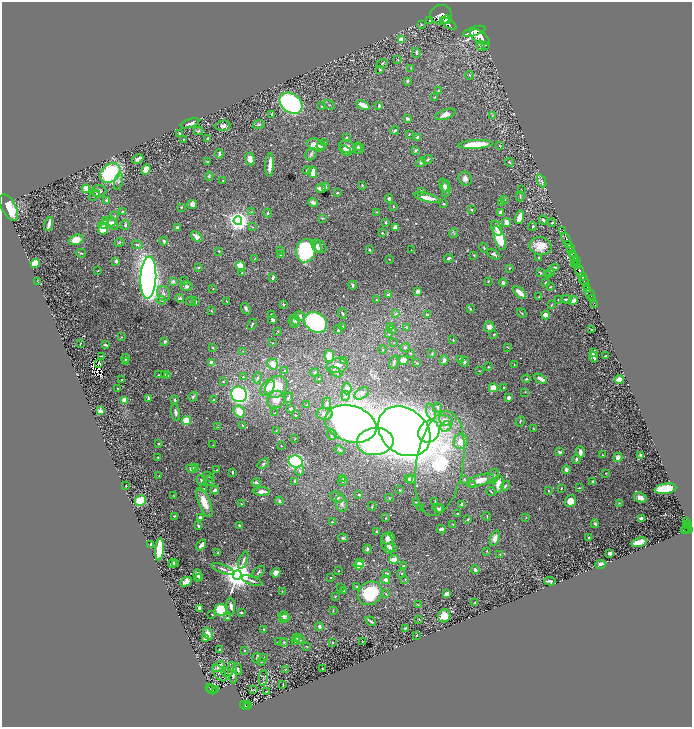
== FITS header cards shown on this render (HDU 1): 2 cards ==
NAXIS1  =                 1380
NAXIS2  =                 1449

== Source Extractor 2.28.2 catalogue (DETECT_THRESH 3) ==
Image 1380 x 1449 px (HDU 1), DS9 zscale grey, zoomed out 1/2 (1 PNG px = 2 x 2 image px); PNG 694 x 729 px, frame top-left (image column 1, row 1449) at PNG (2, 2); each listed source drawn as its Kron ellipse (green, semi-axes under 4 px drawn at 4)
Background 1.56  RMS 0.022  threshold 0.0647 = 3 sigma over >= 5 px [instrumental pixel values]
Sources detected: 627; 36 cannot appear on this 1/2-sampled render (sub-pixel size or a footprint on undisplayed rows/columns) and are neither listed nor drawn; of the other 591, the 500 brightest by FLUX_AUTO listed and drawn (91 fainter detections omitted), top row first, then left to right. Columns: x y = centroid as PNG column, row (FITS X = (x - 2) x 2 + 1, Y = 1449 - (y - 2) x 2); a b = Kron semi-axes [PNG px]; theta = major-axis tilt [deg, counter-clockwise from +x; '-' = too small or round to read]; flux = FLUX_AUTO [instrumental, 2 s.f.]
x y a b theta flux
441 15 11 10 - 12000
430 20 2 2 - 3.3
447 20 4 3 - 3200
449 24 9 3 -31 5600
421 25 3 3 - 3.3
474 31 11 4 18 15000
480 37 11 5 -36 19000
401 39 3 2 - 76
485 45 2 1 - 80
481 46 5 3 - 10
416 53 5 2 - 6.3
398 60 3 3 - 2.2
382 63 6 2 22 4.8
411 68 2 1 - 2.9
380 70 4 3 - 4.3
469 75 4 3 - 4.3
407 81 2 2 - 14
438 90 3 2 - 2
435 97 4 2 - 2.5
291 103 12 9 -38 790
329 105 6 2 -22 4
363 105 7 3 -27 54
322 106 3 2 - 5.6
379 106 3 2 - 7.8
272 114 4 2 - 7.1
445 114 10 5 19 32
492 115 4 3 - 3
408 119 3 2 - 8.8
190 123 9 3 20 18
259 125 6 3 18 6
223 126 7 5 7 15
395 130 4 2 - 7.1
198 131 5 3 - 4.1
179 133 3 2 - 3.9
409 134 2 2 - 3.3
417 137 4 3 - 5.9
346 138 3 2 - 7.1
183 139 2 2 - 2.2
208 139 3 2 - 9.8
325 143 3 2 - 2.3
475 144 17 4 3 120
316 145 9 6 -22 31
500 145 3 2 - 2.2
321 146 4 3 - 4.8
347 147 8 6 -21 29
358 147 4 3 - 5.6
359 149 5 5 - 9.3
416 150 4 2 - 5.2
345 151 6 4 -37 11
219 154 4 2 - 6.7
311 154 6 5 - 9
138 159 6 3 26 20
250 159 6 4 -82 27
428 159 6 3 26 6.5
208 161 2 2 - 4.6
421 162 5 4 - 5.9
509 162 4 2 - 3.5
270 165 11 3 85 48
146 169 5 4 - 38
307 170 4 3 - 5.5
313 172 6 4 -85 51
110 173 11 8 44 420
209 176 4 3 - 6
465 179 7 6 - 20
223 180 2 2 - 5.1
119 181 8 3 76 8.5
541 181 7 3 -66 8.4
362 185 3 2 - 2.8
444 186 7 4 -73 13
325 187 3 2 - 9.3
86 189 4 3 - 39
321 189 5 3 - 24
446 189 8 3 87 17
521 190 2 2 - 2.3
99 191 7 5 4 14
421 191 4 3 - 5.9
97 193 4 3 - 3.4
337 193 2 2 - 5.9
94 196 5 2 - 2.9
520 196 5 2 - 4
427 198 13 3 -14 56
389 199 4 3 - 7.4
106 200 3 3 - 5.2
504 200 3 3 - 3.6
313 202 5 3 - 13
501 202 3 2 - 2.1
192 204 5 4 - 17
444 204 3 3 - 4.6
393 206 3 2 - 2.8
9 207 14 7 -63 130
181 207 3 2 - 3.9
471 209 3 2 - 3.7
122 212 3 3 - 8.7
251 212 3 2 - 2.1
376 212 3 2 - 2
501 212 4 3 - 12
268 213 4 3 - 5.4
115 216 4 3 - 3.1
519 217 7 3 71 51
322 218 3 3 - 3.2
543 220 4 2 - 7.2
106 221 4 3 - 17
238 221 4 4 - 3300
386 222 2 2 - 9.8
506 222 5 3 - 22
113 223 8 4 -56 15
552 223 4 3 - 3.7
49 224 7 2 77 29
107 224 10 4 14 26
125 225 5 3 - 9.4
533 226 5 3 - 5
178 227 4 2 - 8.3
252 227 3 3 - 3
395 227 3 3 - 29
497 228 8 5 -66 16
103 229 5 5 - 82
563 230 2 1 - 56
382 233 3 3 - 4.2
454 233 5 4 - 5.8
197 237 6 4 -39 31
499 238 12 5 -72 170
566 239 6 2 -64 4100
76 240 7 5 20 57
164 241 4 3 - 8.7
119 242 5 2 - 3.6
569 244 4 2 - 1600
137 245 5 3 - 6.3
319 246 8 5 -37 26
541 246 11 9 -8 59
317 247 6 3 -58 10
570 247 2 1 - 1000
484 248 5 2 - 3.5
280 250 3 3 - 3.3
370 250 3 2 - 6.1
411 250 2 2 - 2.2
219 251 3 2 - 2.9
306 251 12 9 77 380
571 251 4 2 - 570
81 253 5 3 - 5.2
494 254 7 3 -30 10
572 254 4 2 - 700
280 255 3 3 - 2.5
474 255 3 3 - 2.6
574 256 3 2 - 1500
255 258 4 2 - 2.6
449 258 5 3 - 8.1
539 258 2 2 - 4.7
389 259 2 2 - 3
116 261 4 3 - 6.3
576 261 3 2 - 670
35 263 4 4 - 100
574 263 2 1 - 480
577 264 4 3 - 1400
241 266 5 4 - 91
198 267 4 3 - 5
555 267 3 2 - 4.8
509 268 3 2 - 2.3
98 270 2 2 - 2.3
580 271 6 2 -69 5900
550 272 4 2 - 6
242 273 3 2 - 3.4
540 273 4 2 - 3.3
548 274 2 2 - 2.1
273 277 3 2 - 11
583 277 3 2 - 830
148 278 21 8 88 3000
584 280 5 2 - 2900
37 281 3 2 - 2.3
173 281 2 2 - 31
185 281 2 2 - 3.3
488 281 3 2 - 2.7
503 283 4 3 - 8.9
546 283 2 2 - 7.9
352 285 4 3 - 6.6
186 286 6 5 - 8.6
586 286 3 2 - 640
550 287 4 3 - 2.8
213 289 2 2 - 3.1
588 290 2 1 - 340
418 291 3 2 - 21
163 293 7 6 - 15
520 293 8 3 -43 41
388 294 4 3 - 5.7
590 294 6 2 -57 130
539 297 2 2 - 3.1
180 298 4 3 - 5.2
592 298 2 1 - 36
558 299 2 2 - 5
566 299 5 3 - 6.3
161 300 4 4 - 7.4
377 300 2 2 - 4.2
191 301 5 3 - 4.1
195 301 3 3 - 4.1
573 301 5 3 - 16
227 302 3 2 - 3.9
283 304 3 2 - 4.6
595 304 2 1 - 33
551 305 3 2 - 2.3
246 309 6 3 -56 8.9
470 309 4 2 - 7.4
211 311 4 3 - 4
522 313 5 2 - 2.9
271 314 2 1 - 2.6
342 314 5 2 - 5.3
395 314 4 3 - 4.5
427 314 3 3 - 6.2
546 315 4 4 - 38
299 316 5 4 - 15
273 320 4 3 - 9.1
294 321 6 5 - 12
296 321 5 4 - 6.7
316 322 12 9 -30 610
252 324 6 2 64 5.3
342 327 3 2 - 6.3
391 327 4 3 - 4.8
489 327 5 5 - 18
406 328 3 3 - 3.6
591 329 3 2 - 2
338 330 4 2 - 10
393 330 3 3 - 3
278 331 2 2 - 6.1
389 334 4 3 - 4.9
494 334 4 2 - 3.6
121 337 4 2 - 2
453 340 3 3 - 2.6
165 341 2 2 - 12
273 343 3 2 - 2.2
394 343 3 2 - 2.1
80 344 2 1 - 2.2
105 345 4 2 - 7.7
213 347 3 3 - 3.4
405 347 5 4 - 5.2
507 347 4 2 - 2.6
383 350 4 3 - 4
243 351 2 2 - 2.1
410 353 2 2 - 8.6
432 353 3 2 - 3.8
593 353 3 3 - 27
101 356 3 2 - 3.4
329 356 6 4 -77 55
606 356 3 2 - 4.1
594 357 5 3 - 13
125 359 4 2 - 7.5
461 359 3 2 - 33
403 360 5 4 - 35
444 360 5 3 - 17
343 361 3 2 - 2.6
126 362 4 3 - 6.7
394 362 7 2 77 5.8
465 362 5 4 - 10
98 363 3 1 - 3.2
212 363 4 3 - 27
416 363 4 3 - 3.4
273 364 5 5 - 41
514 364 2 2 - 2.3
337 366 11 7 10 37
488 367 3 2 - 3.8
285 370 4 3 - 6.6
479 371 2 2 - 2.1
315 372 4 3 - 3.9
336 372 7 4 -33 9.5
158 375 2 2 - 4.5
165 375 3 3 - 6
168 376 4 3 - 4.4
243 377 3 3 - 3.9
257 378 5 3 - 7.2
319 379 3 2 - 2.9
526 379 4 3 - 5
541 379 7 3 -28 35
619 379 4 4 - 22
122 380 3 2 - 3.2
223 381 2 2 - 3.8
276 387 12 10 45 140
267 388 9 5 47 42
347 388 6 4 89 24
493 388 4 3 - 130
504 388 4 2 - 3.6
118 389 3 2 - 4.1
525 392 2 2 - 2.3
362 393 8 5 36 17
239 394 8 7 - 730
346 396 5 4 - 8.7
193 397 5 3 - 5.8
509 397 3 3 - 17
148 398 3 2 - 10
289 398 5 3 - 5.3
276 399 9 8 - 37
124 400 3 3 - 48
175 400 2 2 - 18
213 400 3 2 - 3.8
327 403 6 3 83 14
307 405 3 2 - 2.5
438 408 5 3 - 8.9
291 409 4 3 - 8.3
100 411 2 2 - 83
176 412 9 3 -79 15
239 412 6 5 - 82
431 412 8 3 -72 13
275 413 2 2 - 2.2
324 414 8 5 -9 20
295 415 3 2 - 3.8
186 421 4 4 - 120
446 421 7 5 -30 29
520 421 5 2 - 3.6
351 424 26 18 -17 4800
243 425 3 2 - 3.1
446 426 6 4 35 15
218 427 3 3 - 2.9
534 429 3 2 - 2.1
276 430 3 2 - 2
404 431 28 22 -39 6100
429 432 11 10 - 520
332 435 5 5 - 8.1
295 439 2 1 - 2.8
375 441 18 13 5 1100
461 442 7 7 - 46
159 444 3 2 - 4.8
213 445 3 2 - 2
281 446 2 1 - 2.7
340 450 5 3 - 9.2
560 452 4 3 - 5.4
580 452 6 3 -89 21
602 455 3 2 - 2
641 455 4 3 - 9.4
158 457 2 2 - 3.9
618 457 5 4 - 17
576 459 4 3 - 7.6
296 461 7 6 - 510
263 463 6 4 39 6.9
440 464 53 23 80 380
196 467 3 3 - 3
192 469 5 4 - 19
217 470 2 2 - 2.8
566 470 4 3 - 15
300 471 5 4 - 8.4
232 472 3 2 - 7.7
606 473 2 1 - 2
159 476 2 2 - 2.3
493 476 8 5 73 13
209 477 6 2 -32 4.5
343 479 4 3 - 3.9
408 479 3 2 - 4.9
464 479 4 4 - 5.3
201 480 5 3 - 4.9
411 480 4 4 - 13
480 480 14 5 17 53
210 481 6 3 -53 5.2
295 481 4 3 - 4.8
343 481 5 2 - 3.4
593 481 3 3 - 5.3
256 482 4 3 - 12
498 484 9 5 84 38
472 485 4 3 - 7.2
126 486 2 2 - 2.6
505 486 5 2 - 5.3
561 488 2 2 - 3.6
580 488 4 3 - 3.5
203 489 3 2 - 5.3
666 489 11 5 9 200
215 490 4 3 - 13
400 490 4 3 - 3.6
548 490 3 2 - 2.3
262 491 8 3 0 38
491 491 5 2 - 2.8
173 495 3 2 - 2.3
359 495 2 2 - 16
337 497 7 5 -20 13
389 498 4 3 - 4.4
640 498 6 5 - 25
140 501 6 5 - 140
279 501 4 3 - 8.2
570 501 6 5 - 55
204 502 15 6 -68 67
416 502 3 2 - 4.6
435 502 3 2 - 3.2
619 503 3 2 - 2.3
241 504 3 2 - 3.4
342 504 8 5 -72 14
462 504 4 3 - 12
372 506 4 2 - 3.1
420 507 3 2 - 2.3
438 508 5 2 - 7.1
440 508 4 3 - 8
458 514 3 2 - 5.3
174 516 2 2 - 5.9
487 516 4 2 - 2.8
201 518 4 2 - 26
386 518 4 3 - 3
526 518 3 2 - 2.2
468 519 4 2 - 3.8
641 519 3 3 - 33
332 522 3 3 - 3.6
686 522 4 3 - 620
453 524 3 2 - 2.9
595 524 4 4 - 7.3
688 524 2 2 - 400
198 526 3 3 - 7.1
240 526 3 2 - 12
687 528 5 2 - 970
441 529 4 2 - 13
689 529 2 2 - 560
685 530 4 2 - 730
376 531 3 2 - 2.7
343 538 5 3 - 6.1
388 538 6 6 - 27
495 538 8 4 69 28
589 538 3 3 - 7.5
639 542 8 3 18 85
388 544 10 6 -77 28
150 545 2 1 - 2.9
201 545 6 3 50 22
391 547 6 4 -17 8
160 549 11 4 86 170
367 549 4 4 - 7.7
487 551 3 2 - 2.5
218 553 3 2 - 3.4
610 553 3 3 - 26
500 554 3 2 - 2.3
394 559 5 3 - 41
243 560 9 3 69 10
360 562 3 3 - 17
172 563 4 3 - 16
175 563 3 2 - 4.5
600 564 5 3 - 13
359 565 5 4 - 73
403 566 4 3 - 3.4
223 569 12 3 -22 16
475 570 4 3 - 13
339 571 2 2 - 3.2
259 572 7 4 43 8.9
276 573 5 4 - 27
387 573 4 3 - 6.9
402 573 3 3 - 5.7
198 575 6 4 -83 21
237 575 4 4 - 8900
199 577 4 3 - 11
331 578 2 1 - 3.3
405 579 2 2 - 2.9
385 580 5 3 - 21
186 581 6 4 27 22
252 581 11 3 -19 11
550 581 5 2 - 7.8
341 587 2 2 - 2.9
357 587 4 3 - 8.5
282 591 2 2 - 2.8
344 591 3 3 - 5.1
370 593 13 11 39 180
386 594 3 2 - 2.6
447 594 4 3 - 31
335 596 4 3 - 2.7
475 603 3 2 - 4.5
418 605 3 2 - 2.3
231 606 8 4 -85 16
199 608 3 2 - 14
221 610 6 6 - 230
333 610 4 2 - 3
241 612 3 2 - 4.8
212 615 2 2 - 2.9
284 616 5 4 - 9.8
444 616 6 6 - 50
227 618 2 2 - 25
284 618 5 3 - 8
419 619 2 2 - 3.9
371 621 6 2 -35 6.9
319 626 4 3 - 18
406 628 3 2 - 5
264 629 3 3 - 2.7
208 634 6 4 -59 23
417 635 2 2 - 2.8
205 638 3 2 - 20
297 638 3 3 - 5.4
300 639 5 3 - 6.8
296 641 2 2 - 12
279 642 3 2 - 2.3
284 642 4 3 - 4
333 642 2 2 - 3.4
362 642 2 2 - 2.3
307 646 3 2 - 2
219 650 4 3 - 4.2
244 650 2 2 - 3.4
257 658 5 4 - 6.7
264 658 4 1 - 2
261 662 2 2 - 2.1
219 666 7 4 36 31
322 668 2 1 - 2
237 669 6 3 -69 8.9
285 670 3 2 - 2
219 673 9 5 -53 9.4
227 673 5 2 - 2.7
233 673 11 3 -85 21
263 678 8 3 80 5.7
283 684 2 2 - 2.7
209 688 3 1 - 58
212 690 5 2 - 230
215 690 2 1 - 21
254 690 3 3 - 2.4
267 692 3 2 - 2.5
244 705 4 2 - 270
247 705 3 1 - 47
247 707 2 2 - 92
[91 fainter detections neither listed nor drawn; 36 sub-pixel or undisplayed-footprint detections neither listed nor drawn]